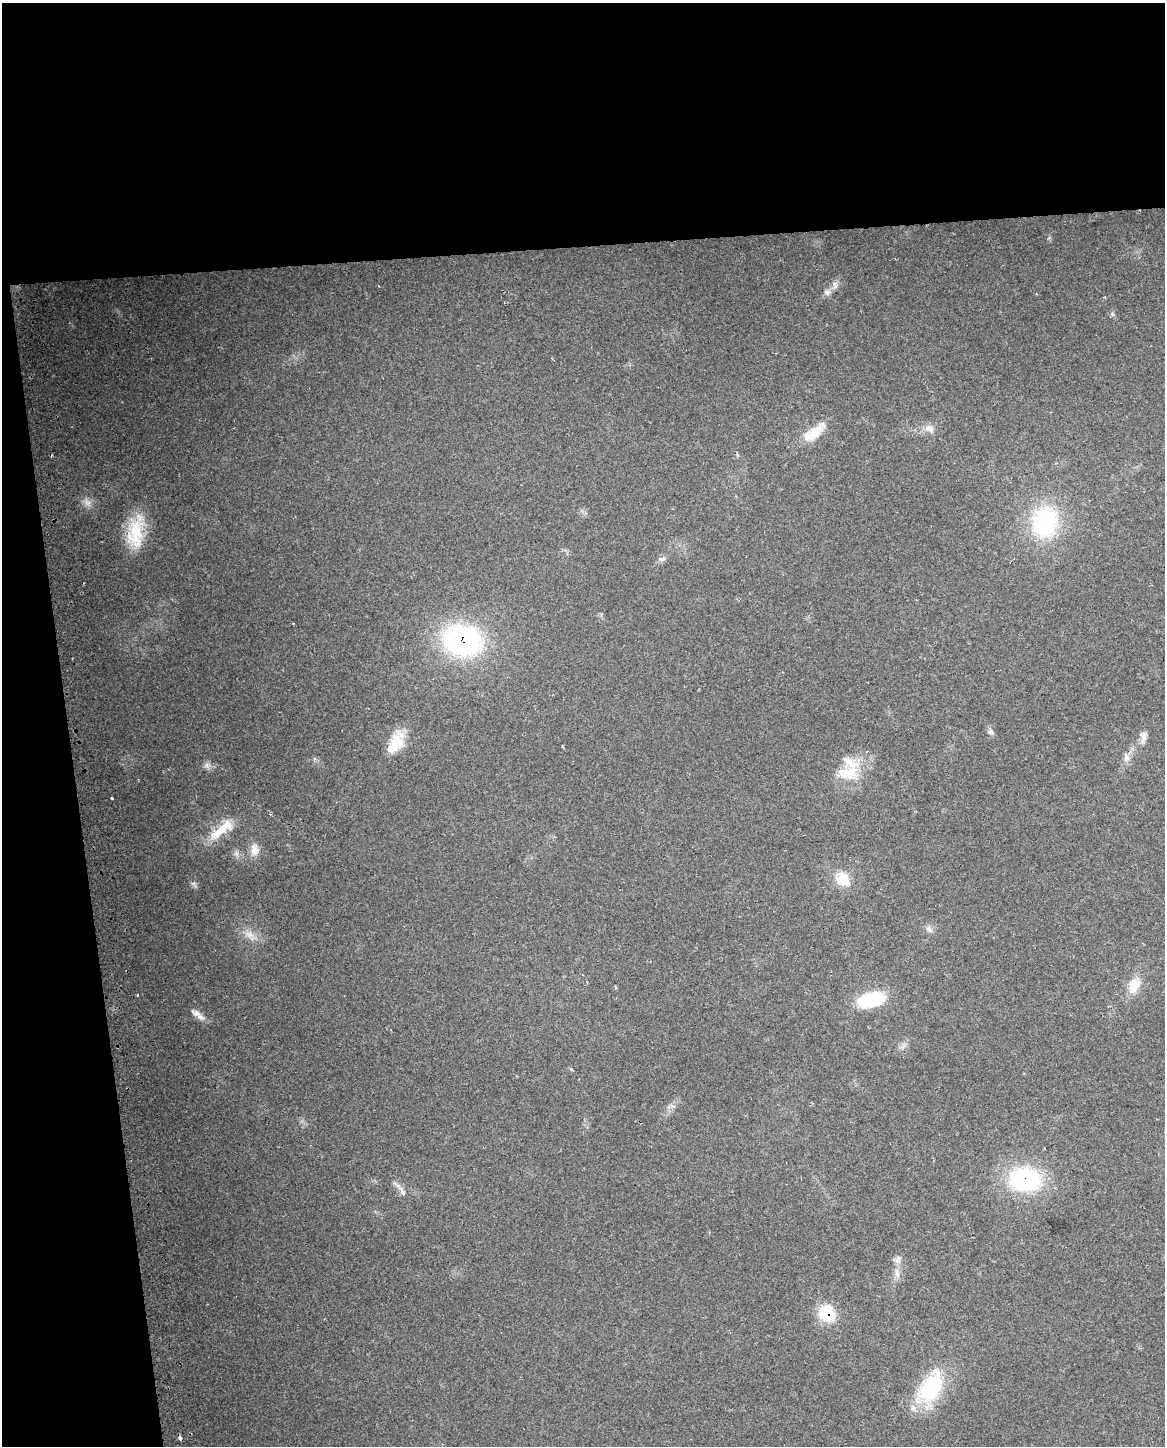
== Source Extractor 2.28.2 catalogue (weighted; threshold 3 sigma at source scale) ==
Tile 1 of 4 x 3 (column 1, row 1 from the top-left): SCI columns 29-1191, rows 2949-4392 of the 4710 x 4405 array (HDU 1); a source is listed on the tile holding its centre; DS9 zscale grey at full resolution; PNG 1167 x 1448 px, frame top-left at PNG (2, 3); no overlay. Shown black and unused: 23% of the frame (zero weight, under 2 of 3 exposures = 2% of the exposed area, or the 3 px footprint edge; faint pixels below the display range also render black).
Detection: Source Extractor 2.28.2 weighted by HDU 2 'WHT'; one run over the whole footprint, this tile lists its part. Background 0.192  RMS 0.013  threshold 0.0605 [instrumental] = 3 sigma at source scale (4.5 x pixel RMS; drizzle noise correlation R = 1.50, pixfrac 1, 0.0396/0.0396 arcsec/px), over >= 5 px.
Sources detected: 38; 1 cosmic-ray / hot-pixel residue — not listed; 3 inside a brighter listed object's ellipse — not listed separately; the other 34 listed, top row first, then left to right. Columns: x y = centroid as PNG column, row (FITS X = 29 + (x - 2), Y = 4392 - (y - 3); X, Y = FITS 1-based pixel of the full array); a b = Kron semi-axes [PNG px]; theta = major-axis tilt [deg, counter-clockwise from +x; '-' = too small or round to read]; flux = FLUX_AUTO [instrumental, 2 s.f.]
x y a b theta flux
835 286 10 6 41 5.9
827 292 11 8 0 6
929 429 15 10 -33 10
814 433 33 13 38 32
87 502 15 9 -42 9.8
1044 522 34 29 74 140
136 532 43 20 81 62
662 559 10 5 17 4.3
293 623 3 2 - 1.1
462 641 40 30 -14 260
991 732 8 8 - 5
1144 737 18 8 79 8.4
396 741 26 17 75 35
1126 758 12 8 84 8.2
207 765 9 8 - 5.7
847 773 35 20 12 44
112 798 3 3 - 2.3
222 830 41 12 39 40
254 850 18 12 89 14
236 854 9 7 -89 5
842 879 18 15 -39 30
194 884 12 6 -47 3.7
929 929 11 7 -45 5.5
250 935 20 10 -40 15
1134 985 22 14 67 24
137 995 3 2 - 2.1
871 1000 29 14 16 75
197 1013 18 8 -26 9.9
672 1106 10 4 -13 2.8
1025 1180 34 24 -2 150
402 1191 15 6 -56 8.5
897 1273 16 6 -80 8.5
827 1313 19 17 -48 48
930 1388 48 25 60 100
Overlapping masked pixels (flux is a lower limit): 3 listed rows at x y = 462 641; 1025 1180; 827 1313